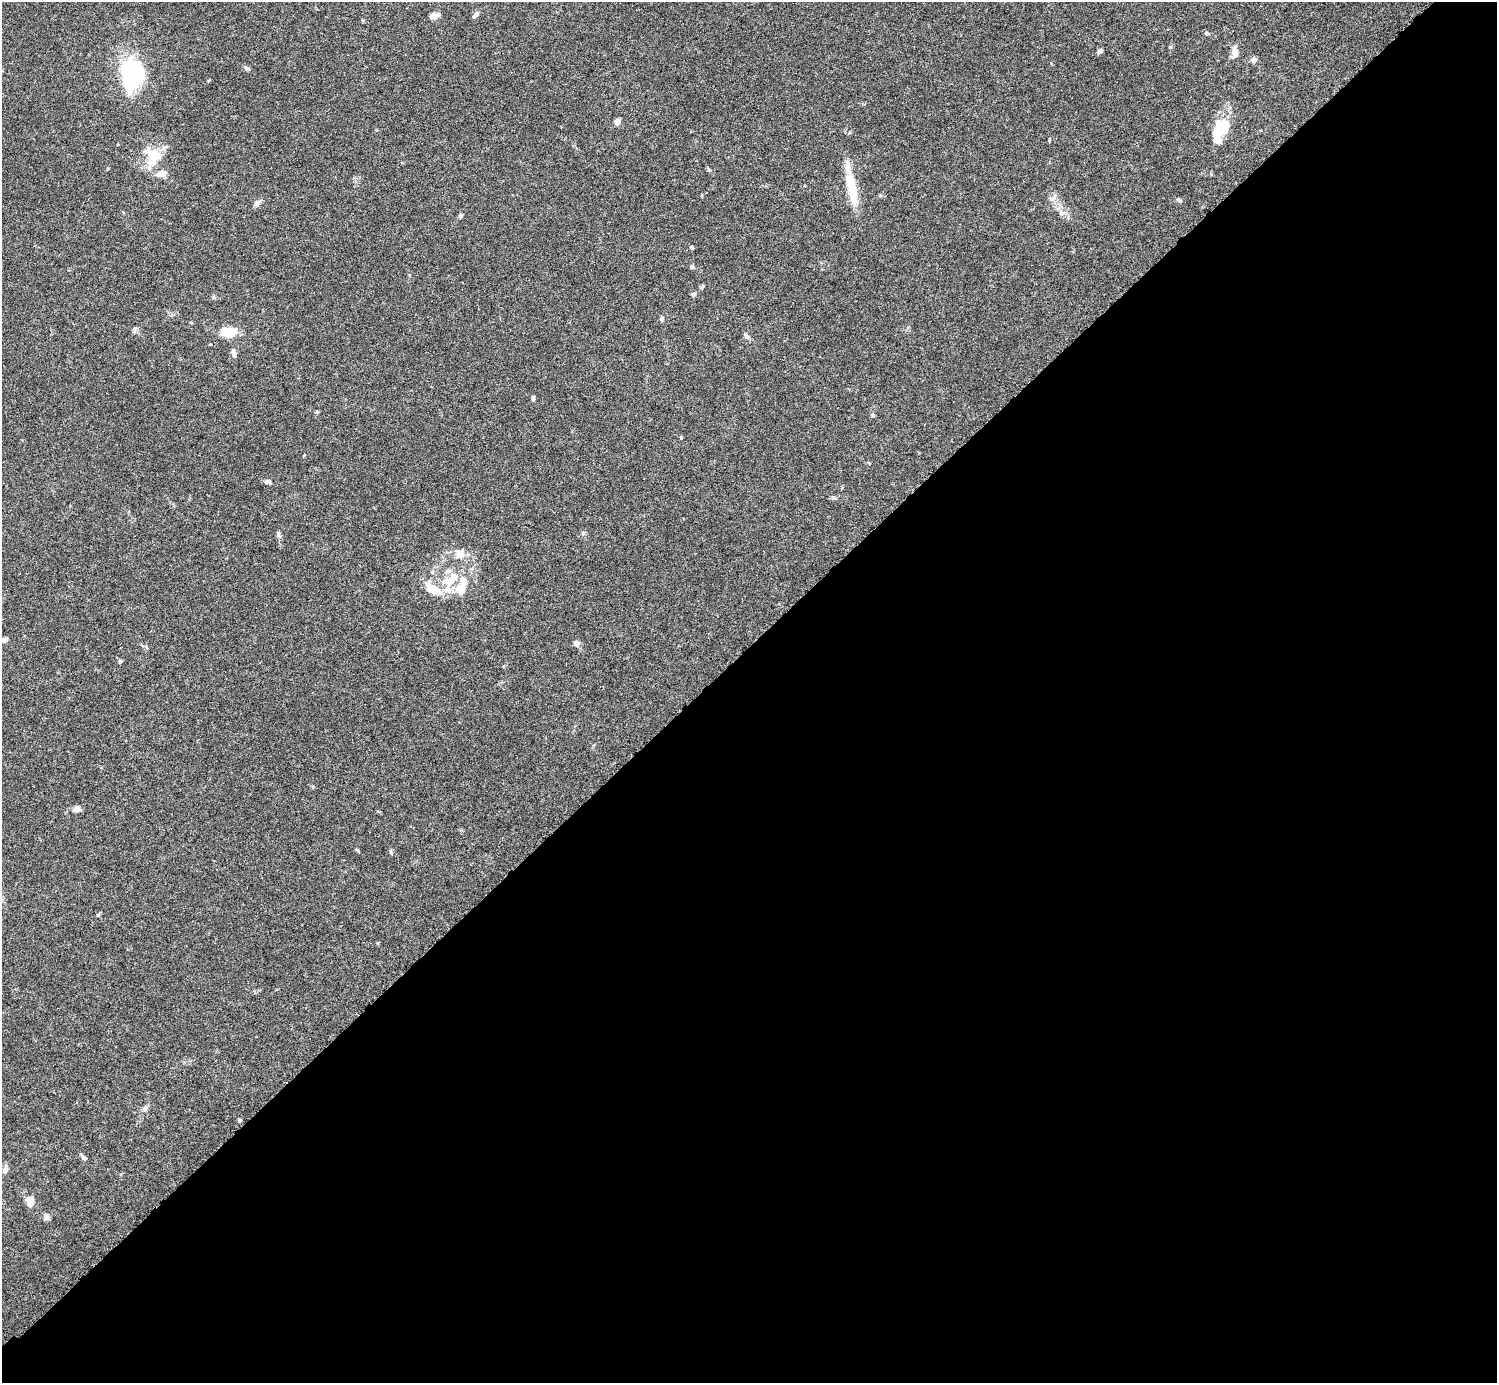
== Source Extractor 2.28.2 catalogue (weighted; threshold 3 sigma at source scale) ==
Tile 15 of 4 x 4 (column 3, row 4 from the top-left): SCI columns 3037-4531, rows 206-1586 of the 6074 x 6074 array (HDU 1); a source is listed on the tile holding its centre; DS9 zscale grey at full resolution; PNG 1499 x 1385 px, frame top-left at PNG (2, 2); no overlay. Shown black and unused: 53% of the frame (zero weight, under 3 of 6 exposures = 3% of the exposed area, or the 3 px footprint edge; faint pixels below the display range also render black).
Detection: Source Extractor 2.28.2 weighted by HDU 2 'WHT'; one run over the whole footprint, this tile lists its part. Background 0.0146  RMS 0.002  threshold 0.00807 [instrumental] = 3 sigma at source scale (4.09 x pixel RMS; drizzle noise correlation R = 1.36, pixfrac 0.8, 0.05/0.05 arcsec/px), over >= 5 px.
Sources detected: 63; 9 inside a brighter object's white glare — not listed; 4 inside a brighter listed object's ellipse — not listed separately; the other 50 listed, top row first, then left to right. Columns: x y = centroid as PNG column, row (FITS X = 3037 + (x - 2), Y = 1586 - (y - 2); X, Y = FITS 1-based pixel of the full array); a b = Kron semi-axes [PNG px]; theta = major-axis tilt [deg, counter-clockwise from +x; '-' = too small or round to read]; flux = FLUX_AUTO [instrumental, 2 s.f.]
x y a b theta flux
476 14 10 5 43 0.57
434 16 10 6 17 1
1206 33 5 5 - 0.23
1100 51 7 5 40 0.44
1235 53 13 7 84 1.3
1254 60 7 7 - 0.63
127 68 29 16 52 8.6
246 68 9 3 -22 0.3
617 121 7 6 - 0.86
1223 129 19 12 67 2.9
154 155 23 18 51 4.2
161 174 11 7 6 1.3
852 189 43 10 -78 6
1051 199 6 5 - 0.4
1178 200 7 5 -32 0.3
257 203 8 6 60 0.81
1062 213 9 6 -75 0.67
460 216 6 5 - 0.28
691 247 5 5 - 0.24
692 267 5 5 - 0.3
702 287 7 4 45 0.25
693 294 7 5 19 0.39
213 297 6 5 - 0.28
662 319 6 5 - 0.36
134 329 7 5 50 0.41
230 334 20 12 45 2.2
746 336 9 6 -55 0.5
210 344 3 2 - 0.2
234 353 11 6 -74 0.57
533 398 7 4 -84 0.32
317 412 4 4 - 0.26
873 415 5 4 - 0.28
267 482 8 6 8 0.45
833 498 6 4 -46 0.27
278 534 9 5 -78 0.46
460 554 12 11 - 1.8
452 577 15 14 - 2.8
434 589 35 15 -18 5.6
5 640 6 4 35 0.77
576 643 7 7 - 0.66
120 661 5 4 - 0.37
77 809 9 8 - 0.64
358 851 6 3 -46 0.2
391 852 6 4 -47 0.25
145 1109 7 6 - 0.65
239 1120 4 4 - 0.31
84 1157 11 4 -44 0.44
5 1170 9 5 80 0.98
30 1201 8 7 - 2.1
46 1217 9 7 44 0.63
Unlisted compact peaks at least as high as the median listed source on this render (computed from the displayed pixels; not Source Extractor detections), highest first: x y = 1170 47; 681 437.